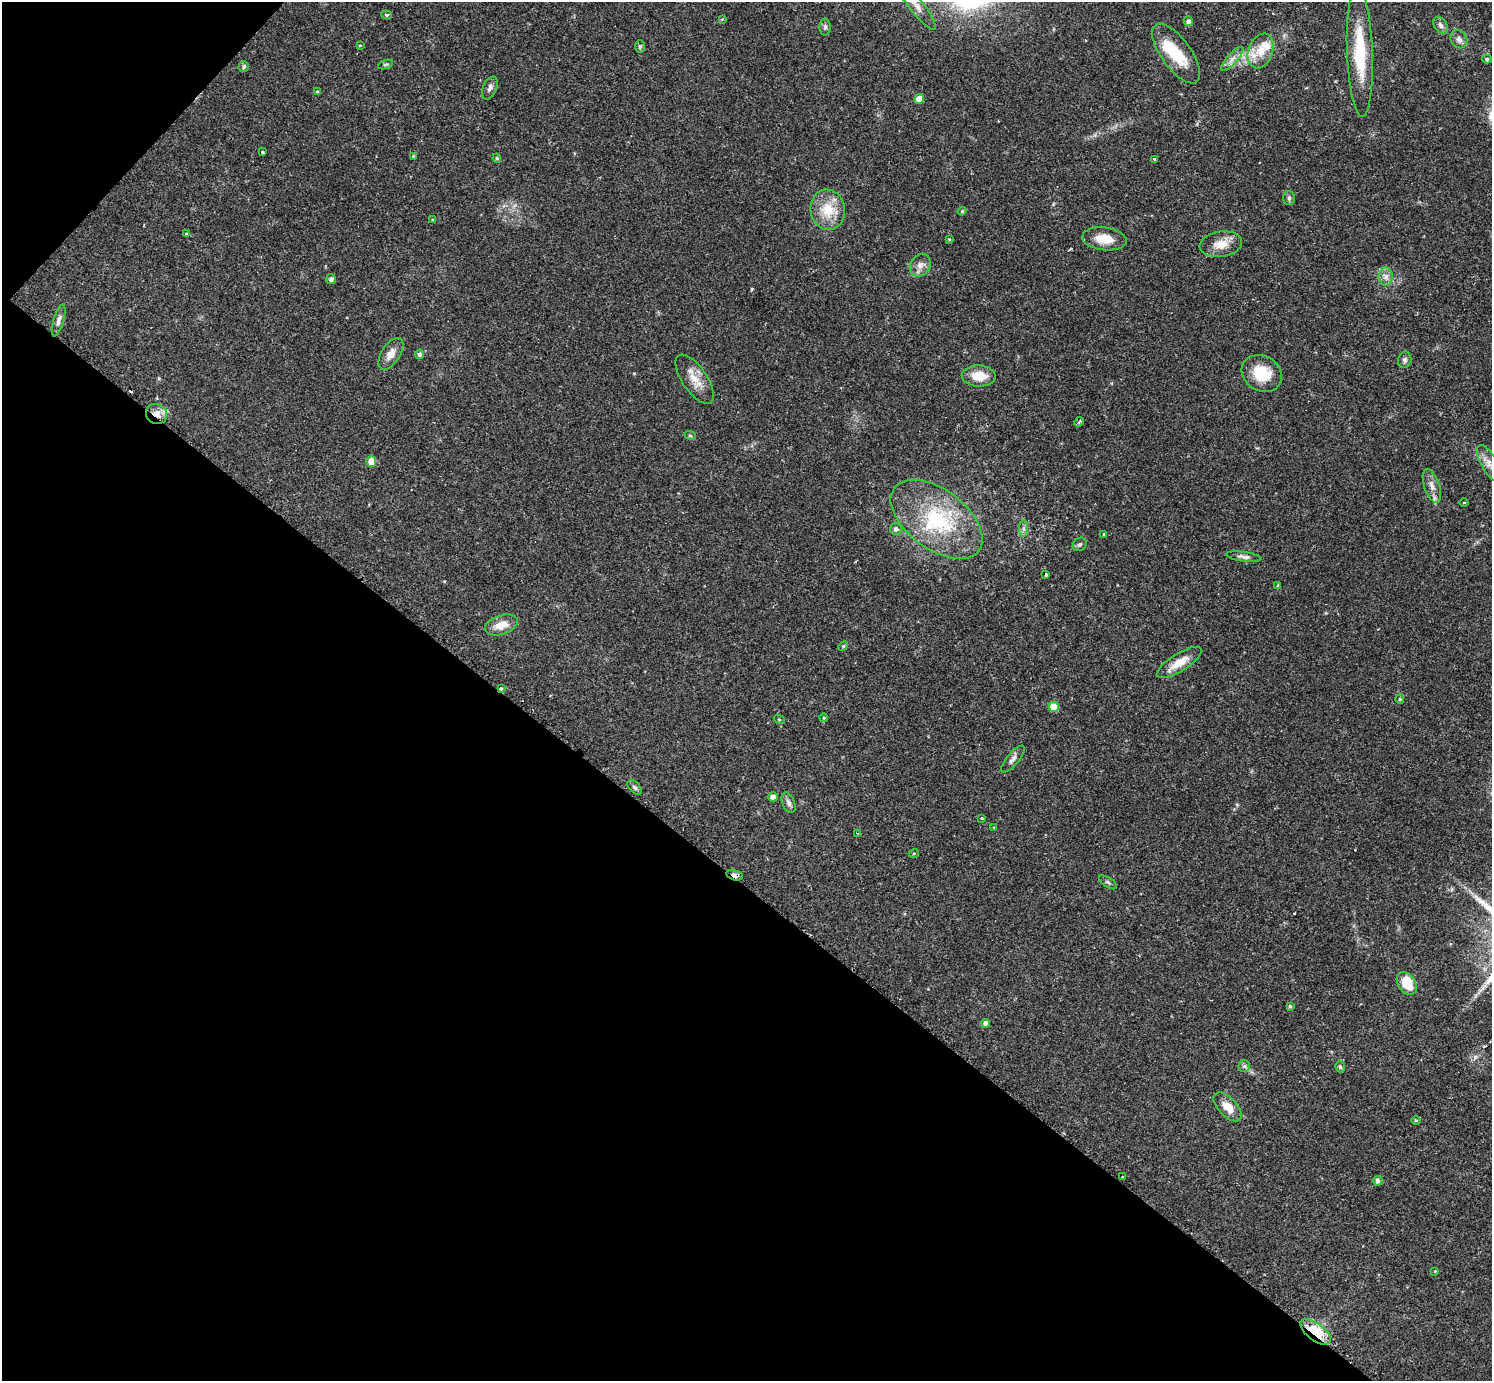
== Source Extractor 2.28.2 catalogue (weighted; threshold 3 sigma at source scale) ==
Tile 9 of 4 x 4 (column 1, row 3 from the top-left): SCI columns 3-1492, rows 1675-3053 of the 5978 x 5982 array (HDU 1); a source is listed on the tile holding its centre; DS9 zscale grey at full resolution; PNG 1494 x 1383 px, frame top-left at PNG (2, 2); each listed source drawn as its Kron ellipse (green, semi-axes under 4 px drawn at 4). Shown black and unused: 38% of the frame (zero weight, under 2 of 3 exposures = <1% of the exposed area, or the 3 px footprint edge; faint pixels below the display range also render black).
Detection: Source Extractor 2.28.2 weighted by HDU 2 'WHT'; one run over the whole footprint, this tile lists its part. Background 0.061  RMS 0.0054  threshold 0.0243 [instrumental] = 3 sigma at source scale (4.5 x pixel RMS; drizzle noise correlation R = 1.50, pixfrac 1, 0.05/0.05 arcsec/px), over >= 5 px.
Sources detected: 92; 1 inside a brighter object's white glare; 3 cosmic-ray / hot-pixel residue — neither listed nor drawn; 3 inside a brighter listed object's ellipse — not listed separately; the other 85 listed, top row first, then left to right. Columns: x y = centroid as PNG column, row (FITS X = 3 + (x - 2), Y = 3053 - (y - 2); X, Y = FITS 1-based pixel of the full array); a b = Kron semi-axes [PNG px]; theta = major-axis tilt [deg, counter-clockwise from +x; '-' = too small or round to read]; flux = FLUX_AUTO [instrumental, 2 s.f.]
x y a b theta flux
916 5 30 7 -53 6.1
387 15 5 4 - 0.85
722 19 3 3 - 0.56
1188 21 5 4 - 1.8
1440 25 9 6 -57 2
825 27 8 5 90 1.3
1459 39 9 8 - 2.6
360 45 3 3 - 2
640 47 6 5 - 0.93
1261 51 18 12 69 9.5
1360 52 65 13 -88 28
1176 53 35 15 -54 19
1232 59 15 5 48 3.1
1487 59 5 4 - 0.95
386 64 8 3 19 0.76
244 67 5 5 - 1.3
490 88 12 7 65 2.2
317 92 3 3 - 1.7
919 99 5 5 - 7.5
262 152 4 3 - 0.67
413 156 4 3 - 0.53
497 158 4 4 - 0.68
1154 159 3 3 - 0.68
1289 198 7 5 89 1.1
828 210 20 17 -81 14
962 211 4 4 - 0.59
433 220 4 3 - 0.58
186 234 4 3 - 2.4
949 239 4 3 - 0.45
1104 239 22 11 -6 8.9
1221 244 21 12 8 7.6
920 265 12 9 58 3.7
1386 277 9 7 89 2.5
331 279 5 5 - 1.4
59 320 16 5 74 2.5
391 354 18 9 57 4.6
420 354 5 4 - 1.5
1405 360 8 6 78 1.5
1262 373 21 17 -30 16
979 376 17 10 -2 9.3
695 379 28 12 -56 8.4
156 414 11 10 - 4.7
1079 422 5 3 - 0.96
690 435 6 3 -20 0.57
371 461 5 5 - 7.7
1489 463 20 8 -61 4.9
1432 486 18 7 -71 3.9
1464 502 4 3 - 0.49
937 519 53 30 -37 51
896 529 6 6 - 1.9
1024 529 8 4 -90 1.5
1103 534 3 2 - 0.47
1080 544 7 6 - 1.1
1244 557 18 5 -8 2.3
1046 575 4 3 - 0.87
1278 586 4 3 - 0.93
501 625 17 9 18 6.4
843 646 5 4 - 0.57
1179 662 25 9 32 8
501 689 4 3 - 0.76
1400 699 5 4 - 0.73
1054 707 5 5 - 9.8
824 718 4 4 - 0.55
779 719 5 3 - 0.53
1013 759 16 6 50 2.6
635 787 9 5 -45 1.3
773 797 4 4 - 2.4
789 803 11 6 -66 2
982 818 3 3 - 0.43
994 827 3 2 - 0.4
857 833 3 2 - 0.54
914 853 5 3 - 0.49
735 875 8 5 -13 2.4
1108 882 10 5 -33 1.1
1407 983 12 8 -54 11
1290 1006 4 3 - 0.78
986 1023 4 4 - 2
1244 1066 6 6 - 1.1
1340 1067 5 4 - 1.1
1228 1107 18 9 -46 6.9
1416 1120 5 3 - 0.56
1122 1177 3 2 - 1
1378 1181 5 4 - 2
1435 1271 4 4 - 0.45
1316 1332 18 8 -36 27
Overlapping masked pixels (flux is a lower limit): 4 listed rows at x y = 156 414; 501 689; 735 875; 1316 1332
Isophote crosses this tile's border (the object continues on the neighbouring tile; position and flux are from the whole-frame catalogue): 2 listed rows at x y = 916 5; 1489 463